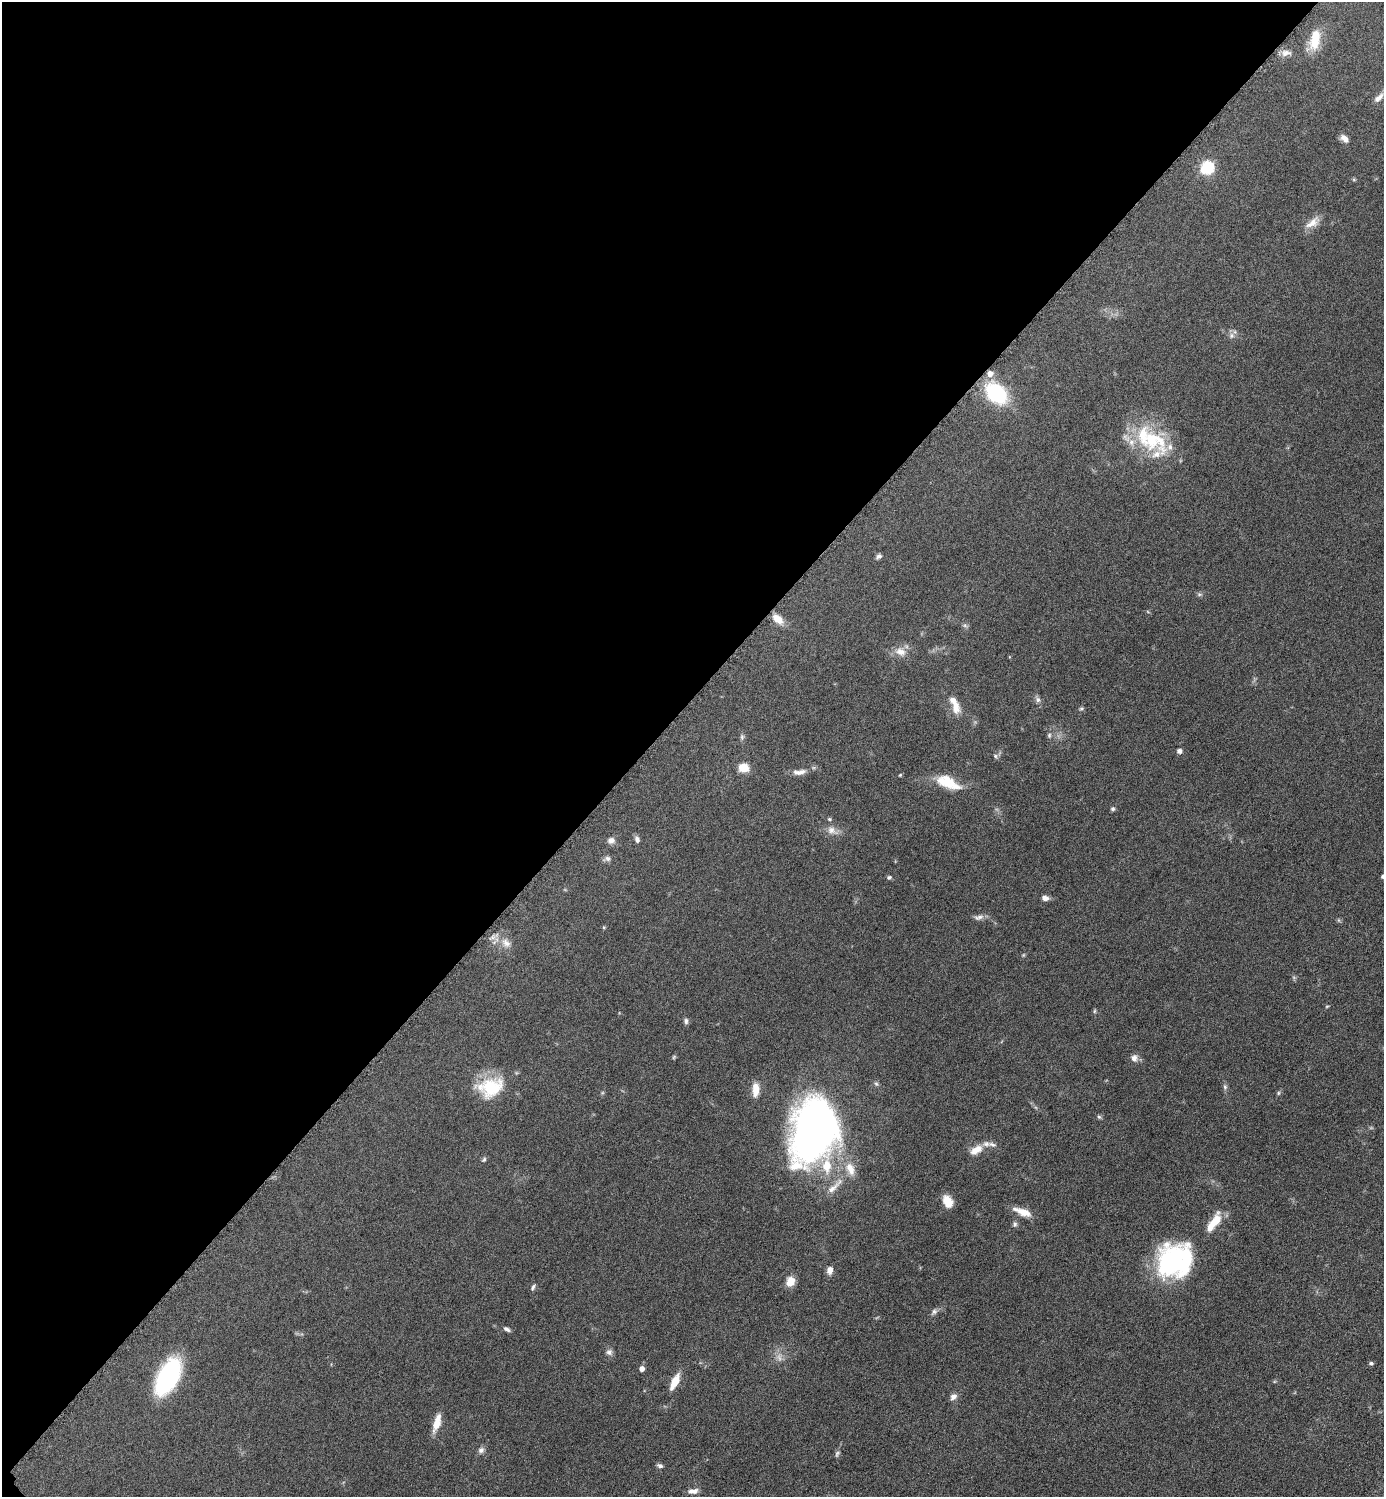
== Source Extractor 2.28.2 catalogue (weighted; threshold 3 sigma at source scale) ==
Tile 5 of 4 x 4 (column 1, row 2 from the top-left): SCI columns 308-1689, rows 3000-4494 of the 6002 x 6002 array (HDU 1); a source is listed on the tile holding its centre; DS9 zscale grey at full resolution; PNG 1386 x 1499 px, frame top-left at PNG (2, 2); no overlay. Shown black and unused: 47% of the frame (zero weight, under 6 of 12 exposures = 1% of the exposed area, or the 3 px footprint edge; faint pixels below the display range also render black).
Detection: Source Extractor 2.28.2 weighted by HDU 2 'WHT'; one run over the whole footprint, this tile lists its part. Background 0.0871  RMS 0.0038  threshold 0.0156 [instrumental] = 3 sigma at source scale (4.09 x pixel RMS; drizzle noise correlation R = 1.36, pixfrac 0.8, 0.05/0.05 arcsec/px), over >= 5 px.
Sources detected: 90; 3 too faint to see at this stretch — not listed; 9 inside a brighter listed object's ellipse — not listed separately; the other 78 listed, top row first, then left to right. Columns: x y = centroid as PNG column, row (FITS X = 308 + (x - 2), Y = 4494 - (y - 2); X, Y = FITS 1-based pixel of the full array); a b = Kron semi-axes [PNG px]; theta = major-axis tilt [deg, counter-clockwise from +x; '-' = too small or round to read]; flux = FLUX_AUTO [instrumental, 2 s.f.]
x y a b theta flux
1314 40 27 12 74 8.8
1286 53 14 8 8 2.3
1378 98 15 6 44 2.4
1344 138 11 7 -40 2.2
1207 167 6 6 - 55
1354 180 6 4 -19 0.44
1313 222 22 10 35 4
1231 336 9 8 - 1.5
990 374 6 6 - 2.9
996 393 23 16 -45 30
1152 439 35 23 -79 19
879 556 7 5 31 1
1199 594 8 5 -5 0.76
778 619 13 8 -39 4.6
965 625 7 6 - 0.8
900 652 16 11 -22 3.8
1038 700 8 7 - 1.2
956 708 17 11 -73 4.3
1081 709 6 5 - 0.55
1049 735 7 5 -78 0.72
742 737 9 6 -90 0.92
1179 751 6 6 - 1.1
995 756 8 5 -42 0.7
743 768 6 5 - 13
799 772 18 7 8 2.6
900 775 4 4 - 0.38
948 782 32 14 -24 9.7
1113 809 5 5 - 0.73
829 819 6 4 -14 0.55
832 830 17 9 -27 3
637 839 8 6 -73 1.2
611 840 9 8 - 1.8
607 859 10 7 10 1.3
1383 876 5 4 - 1.2
889 877 6 5 - 0.77
1045 898 8 6 -7 1.9
979 917 14 7 14 1.7
1338 920 6 4 -70 0.47
604 927 5 4 - 0.39
506 943 17 12 -47 3.8
1023 955 5 5 - 0.43
1327 1006 5 4 - 0.37
1094 1011 6 4 89 0.48
686 1021 8 5 -84 1
674 1057 6 4 47 0.48
1134 1058 10 10 - 1.9
876 1084 8 5 -62 0.76
490 1087 35 24 16 18
1225 1087 7 6 - 0.89
755 1090 17 8 87 4.2
1278 1093 6 5 - 0.54
1099 1117 6 5 - 0.62
813 1130 63 42 73 180
992 1144 13 6 -14 1.5
976 1150 17 9 31 4.1
484 1159 7 5 50 0.71
850 1169 20 11 -68 5.4
833 1188 25 8 43 3.9
948 1201 13 9 -64 5.3
1023 1212 21 9 -20 4.9
1214 1222 27 9 55 7.5
1015 1224 8 6 -90 0.9
1175 1260 39 34 36 53
830 1270 8 6 80 2.5
790 1281 13 11 70 3.7
533 1287 9 4 61 0.81
934 1312 10 7 50 1.2
507 1329 9 5 -30 1
609 1352 9 8 - 1.4
1371 1363 6 4 -10 0.66
641 1369 5 5 - 1.9
168 1377 31 16 63 57
675 1382 18 7 64 6
953 1397 9 7 40 1.8
437 1423 20 7 73 5.6
481 1450 9 7 45 1.4
660 1466 6 5 - 1.1
693 1491 13 6 8 2.1
Overlapping masked pixels (flux is a lower limit): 1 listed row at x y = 990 374
Isophote crosses this tile's border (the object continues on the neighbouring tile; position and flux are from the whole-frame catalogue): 1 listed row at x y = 1383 876